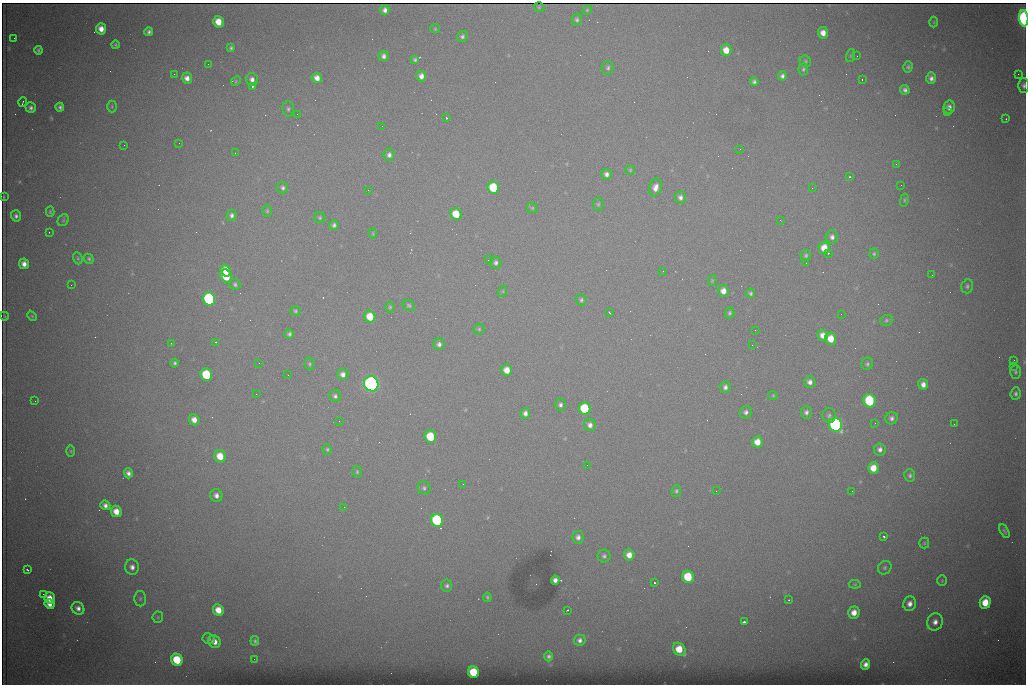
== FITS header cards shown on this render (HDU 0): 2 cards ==
NAXIS1  =                 1024 /fastest changing axis
NAXIS2  =                  682 /next to fastest changing axis

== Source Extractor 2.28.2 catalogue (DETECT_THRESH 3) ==
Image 1024 x 682 px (HDU 0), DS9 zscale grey, 1 PNG px = 1 image px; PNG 1028 x 686 px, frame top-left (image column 1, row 682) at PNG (2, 3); each listed source drawn as its Kron ellipse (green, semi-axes under 4 px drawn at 4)
Background 4580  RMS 44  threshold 133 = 3 sigma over >= 5 px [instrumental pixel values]
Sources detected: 220; all 220 listed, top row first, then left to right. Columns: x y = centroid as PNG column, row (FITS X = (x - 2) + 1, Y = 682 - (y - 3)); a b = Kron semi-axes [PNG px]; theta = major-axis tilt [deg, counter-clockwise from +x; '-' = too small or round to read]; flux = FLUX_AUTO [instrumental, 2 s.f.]
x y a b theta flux
539 7 5 5 - 2.5e+02
385 10 5 4 - 1.2e+04
587 10 5 4 - 3.5e+03
1024 18 8 4 -86 7.7e+05
577 20 6 5 - 6.9e+03
218 22 6 5 - 4.7e+04
934 22 5 3 - 2.9e+03
101 29 5 5 - 2.6e+04
435 29 5 4 - 3.1e+03
149 32 4 4 - 7.5e+03
823 33 5 5 - 2.5e+04
462 36 6 5 - 6.6e+03
14 38 2 2 - 1.4e+03
115 45 4 4 - 3.8e+03
231 48 4 3 - 5.1e+03
38 50 4 3 - 5.1e+03
726 50 6 5 - 3.7e+04
384 56 5 5 - 1.1e+04
850 56 7 3 71 3.1e+03
857 56 2 2 - 1.4e+03
415 60 4 3 - 5.5e+03
805 61 6 5 - 4.8e+03
208 64 2 2 - 2.7e+03
908 67 5 4 - 5.3e+03
608 68 7 6 - 7.6e+03
803 69 6 4 86 5.5e+03
174 74 3 2 - 2.8e+03
1018 74 2 2 - 1.5e+04
421 76 5 5 - 1.7e+04
782 76 4 4 - 9.1e+03
187 78 5 5 - 1.8e+04
317 78 5 5 - 2.1e+04
931 78 6 5 - 1.2e+04
252 79 6 6 - 1.3e+04
862 79 3 2 - 4.7e+03
236 81 5 4 - 3.4e+03
754 82 4 4 - 7.5e+03
1024 85 7 5 89 9.2e+03
252 86 3 3 - 9.0e+04
905 90 5 4 - 9.6e+03
23 102 5 2 - 3.8e+03
112 106 6 5 - 4.4e+03
60 107 4 4 - 7.2e+03
949 107 6 5 - 1.7e+04
31 108 5 5 - 9.9e+03
288 109 7 6 - 7.3e+03
947 112 2 2 - 3.5e+03
297 114 3 2 - 2.5e+03
447 118 3 3 - 3.0e+03
1006 119 2 2 - 2.0e+03
382 126 2 2 - 1.7e+03
179 143 2 2 - 3.6e+03
124 145 2 2 - 1.9e+03
740 149 2 2 - 2.9e+03
235 153 2 2 - 1.4e+03
389 155 6 5 - 1.1e+04
896 164 3 3 - 1.8e+03
630 170 5 5 - 3.9e+03
606 174 5 5 - 1.1e+04
849 177 3 2 - 2.7e+03
901 185 2 2 - 1.5e+03
655 187 9 6 74 2.2e+04
283 188 6 5 - 7.5e+03
493 188 6 5 - 1.6e+05
812 188 2 2 - 3.9e+03
368 190 2 2 - 9.0e+03
4 197 3 2 - 2.3e+03
680 197 6 5 - 1.1e+04
904 200 6 4 77 4.3e+03
598 204 6 5 - 5.2e+03
532 208 6 5 - 4.3e+03
267 211 6 5 - 4.7e+03
50 212 5 4 - 3.9e+03
456 214 6 5 - 7.2e+04
232 215 6 5 - 8.8e+03
16 216 6 5 - 9.0e+03
320 218 6 5 - 5.0e+03
63 220 6 5 - 4.2e+03
780 220 3 3 - 2.5e+03
334 225 5 4 - 8.5e+03
49 232 2 2 - 2.1e+03
373 234 5 3 - 3.0e+03
832 237 7 6 - 1.1e+04
824 248 6 5 - 4.4e+04
828 253 3 3 - 3.6e+03
874 254 5 5 - 4.8e+03
806 255 5 5 - 5.8e+03
78 258 6 4 -70 4.1e+03
89 259 5 4 - 4.9e+03
488 260 3 2 - 2.3e+03
496 263 6 5 - 8.6e+03
806 263 2 2 - 1.3e+03
24 264 5 5 - 1.8e+04
226 270 6 4 -70 4.7e+04
663 271 2 2 - 1.9e+03
932 275 2 2 - 1.2e+03
226 276 7 5 -62 1.0e+05
712 281 5 4 - 3.2e+03
235 284 6 5 - 6.6e+03
71 285 2 2 - 6.6e+03
967 286 7 5 73 7.0e+03
503 291 6 4 73 3.4e+03
723 291 6 5 - 2.3e+04
751 293 5 4 - 5.7e+03
209 299 6 6 - 6.2e+05
581 300 6 5 - 6.1e+03
409 305 6 5 - 5.4e+03
390 307 5 4 - 4.5e+03
295 311 5 5 - 4.8e+03
609 312 3 2 - 2.3e+03
730 313 5 5 - 5.9e+03
841 314 2 2 - 2.4e+03
4 316 4 3 - 2.2e+03
32 316 6 3 -45 3.4e+03
370 317 6 5 - 6.8e+04
886 320 6 5 - 5.5e+03
479 329 5 5 - 5.2e+03
755 330 2 2 - 1.6e+03
289 334 5 4 - 6.5e+03
823 335 6 5 - 2.2e+04
831 339 6 5 - 4.5e+04
216 342 3 3 - 5.3e+03
171 343 2 2 - 1.6e+03
439 344 6 5 - 1.0e+04
752 345 2 2 - 4.3e+03
1014 360 2 2 - 2.3e+03
175 363 4 4 - 5.9e+03
259 363 2 2 - 1.8e+03
310 364 6 5 - 5.1e+03
867 364 6 5 - 6.4e+03
1013 366 2 2 - 2.2e+04
507 370 6 5 - 3.6e+04
1016 372 7 5 88 6.3e+03
343 374 6 5 - 1.5e+04
206 375 6 5 - 1.8e+05
288 375 2 2 - 1.8e+03
810 382 6 6 - 1.4e+04
371 384 8 7 - 1.5e+06
923 384 5 5 - 1.7e+04
725 387 6 5 - 1.1e+04
256 394 2 2 - 1.8e+03
1016 394 6 5 - 8.1e+03
773 395 5 4 - 3.4e+03
335 396 6 5 - 8.4e+03
35 401 2 2 - 1.7e+03
869 401 7 6 - 2.2e+05
560 405 6 5 - 8.6e+03
585 409 6 6 - 1.9e+05
746 412 6 6 - 1.0e+04
806 412 6 5 - 9.6e+03
525 413 5 5 - 1.3e+04
829 415 7 7 - 8.1e+03
891 418 6 6 - 9.7e+03
194 420 5 5 - 2.3e+04
339 421 2 2 - 1.4e+03
875 423 2 2 - 1.8e+03
954 424 2 2 - 9.5e+03
590 425 6 6 - 1.3e+04
836 425 7 6 - 8.7e+05
430 437 6 5 - 1.2e+05
757 442 6 5 - 3.5e+04
327 449 5 4 - 5.0e+03
880 449 6 6 - 1.2e+04
71 451 6 4 -90 3.6e+03
220 456 6 5 - 5.5e+04
587 465 2 2 - 3.5e+03
873 468 6 5 - 4.3e+04
357 472 6 4 -77 4.7e+03
128 473 5 4 - 1.2e+04
910 475 6 5 - 7.4e+03
463 484 2 2 - 1.3e+03
424 488 7 6 - 7.1e+03
676 491 6 5 - 5.7e+03
716 491 3 2 - 2.3e+03
852 491 2 2 - 1.7e+03
216 495 6 6 - 1.5e+04
105 505 5 4 - 1.3e+04
344 507 2 2 - 3.9e+03
116 511 6 5 - 3.5e+04
437 520 6 6 - 3.7e+05
1004 531 7 4 -61 6.5e+03
578 537 6 5 - 1.3e+04
884 537 3 3 - 1.0e+04
924 543 5 5 - 4.1e+03
629 555 5 5 - 2.7e+04
604 556 6 6 - 7.5e+03
132 567 8 6 -81 1.7e+04
885 568 7 6 - 6.9e+03
27 570 3 2 - 3.3e+03
688 577 6 6 - 1.2e+05
555 580 4 4 - 1.4e+04
942 581 5 4 - 3.8e+03
654 583 3 3 - 9.8e+04
855 584 6 4 -6 4.1e+03
447 586 6 5 - 7.7e+03
43 594 2 2 - 9.6e+03
487 597 4 3 - 4.2e+03
50 598 6 5 - 3.6e+04
140 599 8 6 89 7.1e+03
789 600 3 2 - 5.5e+03
985 602 6 5 - 6.2e+04
50 604 5 4 - 1.9e+04
910 604 7 6 - 1.9e+04
78 608 7 6 - 1.5e+04
218 610 6 5 - 4.2e+04
567 610 3 2 - 2.2e+03
854 613 6 5 - 2.9e+04
158 617 5 5 - 4.7e+03
744 622 4 2 - 5.9e+03
935 622 8 7 - 2.0e+04
209 639 6 5 - 7.7e+03
580 640 6 5 - 1.1e+04
255 641 5 4 - 5.1e+03
214 642 6 6 - 2.2e+04
679 649 7 5 -50 5.9e+04
549 656 5 4 - 7.1e+03
254 659 2 2 - 5.5e+03
177 660 6 5 - 1.3e+05
865 664 5 4 - 1.6e+04
474 672 6 5 - 1.3e+05
At the frame edge (FLAGS 8, measured only in part): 2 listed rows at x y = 1024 18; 1024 85

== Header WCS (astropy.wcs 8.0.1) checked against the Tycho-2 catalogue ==
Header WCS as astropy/WCSLIB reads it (CRVAL/CRPIX/CD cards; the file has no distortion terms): RA---TAN/DEC--TAN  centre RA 07:06:07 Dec +31:10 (106.53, +31.16 deg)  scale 1.44 arcsec/px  FOV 24.5' x 16.3'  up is -93 deg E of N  parity flipped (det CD > 0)
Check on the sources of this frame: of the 60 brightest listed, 8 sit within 2.2 arcsec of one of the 14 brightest Tycho-2 stars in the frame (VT <= 12.35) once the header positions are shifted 0.36 arcsec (0.36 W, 0.01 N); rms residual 0.90 arcsec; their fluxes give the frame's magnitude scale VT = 24.97 - 2.5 log10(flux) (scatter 0.21 mag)
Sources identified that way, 8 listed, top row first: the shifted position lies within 2.2 arcsec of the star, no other Tycho-2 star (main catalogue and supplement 1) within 4.4 arcsec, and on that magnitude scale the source's flux lands within +1.5 / -3 mag of the star's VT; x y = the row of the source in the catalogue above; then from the Tycho-2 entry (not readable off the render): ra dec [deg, ICRS J2000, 3 dp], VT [Tycho-2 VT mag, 2 dp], TYC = Tycho-2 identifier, HIP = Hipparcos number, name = IAU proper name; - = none
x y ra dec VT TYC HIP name
493 188 106.458 +31.151 12.35 2438-728-1 - -
206 375 106.551 +31.041 11.84 2438-663-1 - -
371 384 106.552 +31.106 9.20 2438-180-1 - -
869 401 106.550 +31.305 11.61 2438-184-1 - -
585 409 106.559 +31.192 11.79 2438-1039-1 - -
836 425 106.562 +31.292 10.01 2438-106-1 - -
437 520 106.614 +31.135 11.36 2438-550-1 - -
474 672 106.684 +31.152 11.76 2438-931-1 - -